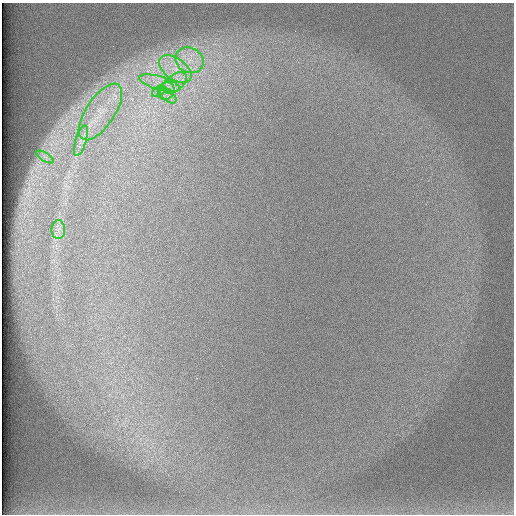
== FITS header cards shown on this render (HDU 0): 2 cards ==
NAXIS1  =                  512 /
NAXIS2  =                  512 /

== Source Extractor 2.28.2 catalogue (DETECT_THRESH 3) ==
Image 512 x 512 px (HDU 0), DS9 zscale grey, 1 PNG px = 1 image px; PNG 516 x 516 px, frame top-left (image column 1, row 512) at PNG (2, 3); each listed source drawn as its Kron ellipse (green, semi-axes under 4 px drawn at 4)
Background 97.1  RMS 2.9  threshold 8.7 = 3 sigma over >= 5 px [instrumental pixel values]
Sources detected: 11; all 11 listed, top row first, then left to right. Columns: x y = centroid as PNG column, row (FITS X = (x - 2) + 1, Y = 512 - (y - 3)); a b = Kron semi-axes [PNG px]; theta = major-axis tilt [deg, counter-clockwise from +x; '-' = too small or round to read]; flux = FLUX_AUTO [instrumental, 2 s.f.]
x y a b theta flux
189 60 15 12 -28 3800
175 69 18 10 -36 4200
160 83 21 6 -16 2800
175 83 14 8 35 2400
159 91 8 5 35 670
166 91 9 8 - 1400
168 96 10 5 -42 970
100 112 33 14 56 7200
81 141 16 5 73 1500
45 157 10 4 -32 650
58 230 9 6 -90 1100